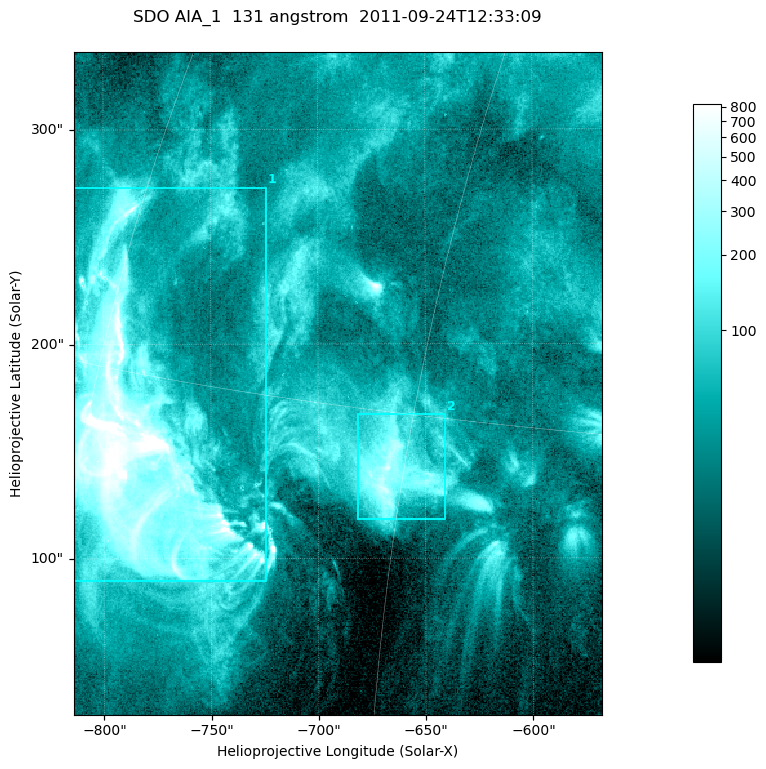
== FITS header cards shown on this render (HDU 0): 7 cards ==
TELESCOP= 'SDO     '           /
INSTRUME= 'AIA_1   '           /
WAVELNTH=                  131 /
WAVEUNIT= 'angstrom'           /
DATE-OBS= '2011-09-24T12:33:09.62' /
CTYPE1  = 'HPLN-TAN'           /
CTYPE2  = 'HPLT-TAN'           /

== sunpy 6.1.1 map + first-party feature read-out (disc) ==
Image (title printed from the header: SDO AIA_1  131 angstrom  2011-09-24T12:33:09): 410 x 514 px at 0.601 arcsec/px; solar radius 957 arcsec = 1592 px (partial field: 2.6% of the solar disc is inside the frame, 100% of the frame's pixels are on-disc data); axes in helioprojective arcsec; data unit not stated in the header (colour bar unlabelled)
Pointing: header CRPIX1/2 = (2043.14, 2045.51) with CRVAL1/2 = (0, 0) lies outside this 410 x 514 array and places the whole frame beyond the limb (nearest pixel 1.41 R_sun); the SolarSoft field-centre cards XCEN/YCEN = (-690.8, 181.6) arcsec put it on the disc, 1320 arcsec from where CRPIX/CRVAL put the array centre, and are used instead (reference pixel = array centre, CRVAL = XCEN/YCEN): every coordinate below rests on XCEN/YCEN
Orientation: roll -0.139 deg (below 1 deg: not rotated)
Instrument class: DISC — disc imager (sunpy class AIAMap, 131 A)
Bright regions (active regions / flare kernels): reference = the on-disc median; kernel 3 px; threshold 5 sigma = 134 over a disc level ~39.7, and >= 1.15x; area >= 210 px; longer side >= 5 px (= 3 arcsec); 2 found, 2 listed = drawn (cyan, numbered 1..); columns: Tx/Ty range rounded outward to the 2 arcsec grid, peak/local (2 s.f.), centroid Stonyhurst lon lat
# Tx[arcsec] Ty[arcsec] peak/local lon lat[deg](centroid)
1 -814..-724 90..274 62 -57 +13
2 -682..-640 118..168 13 -45 +13